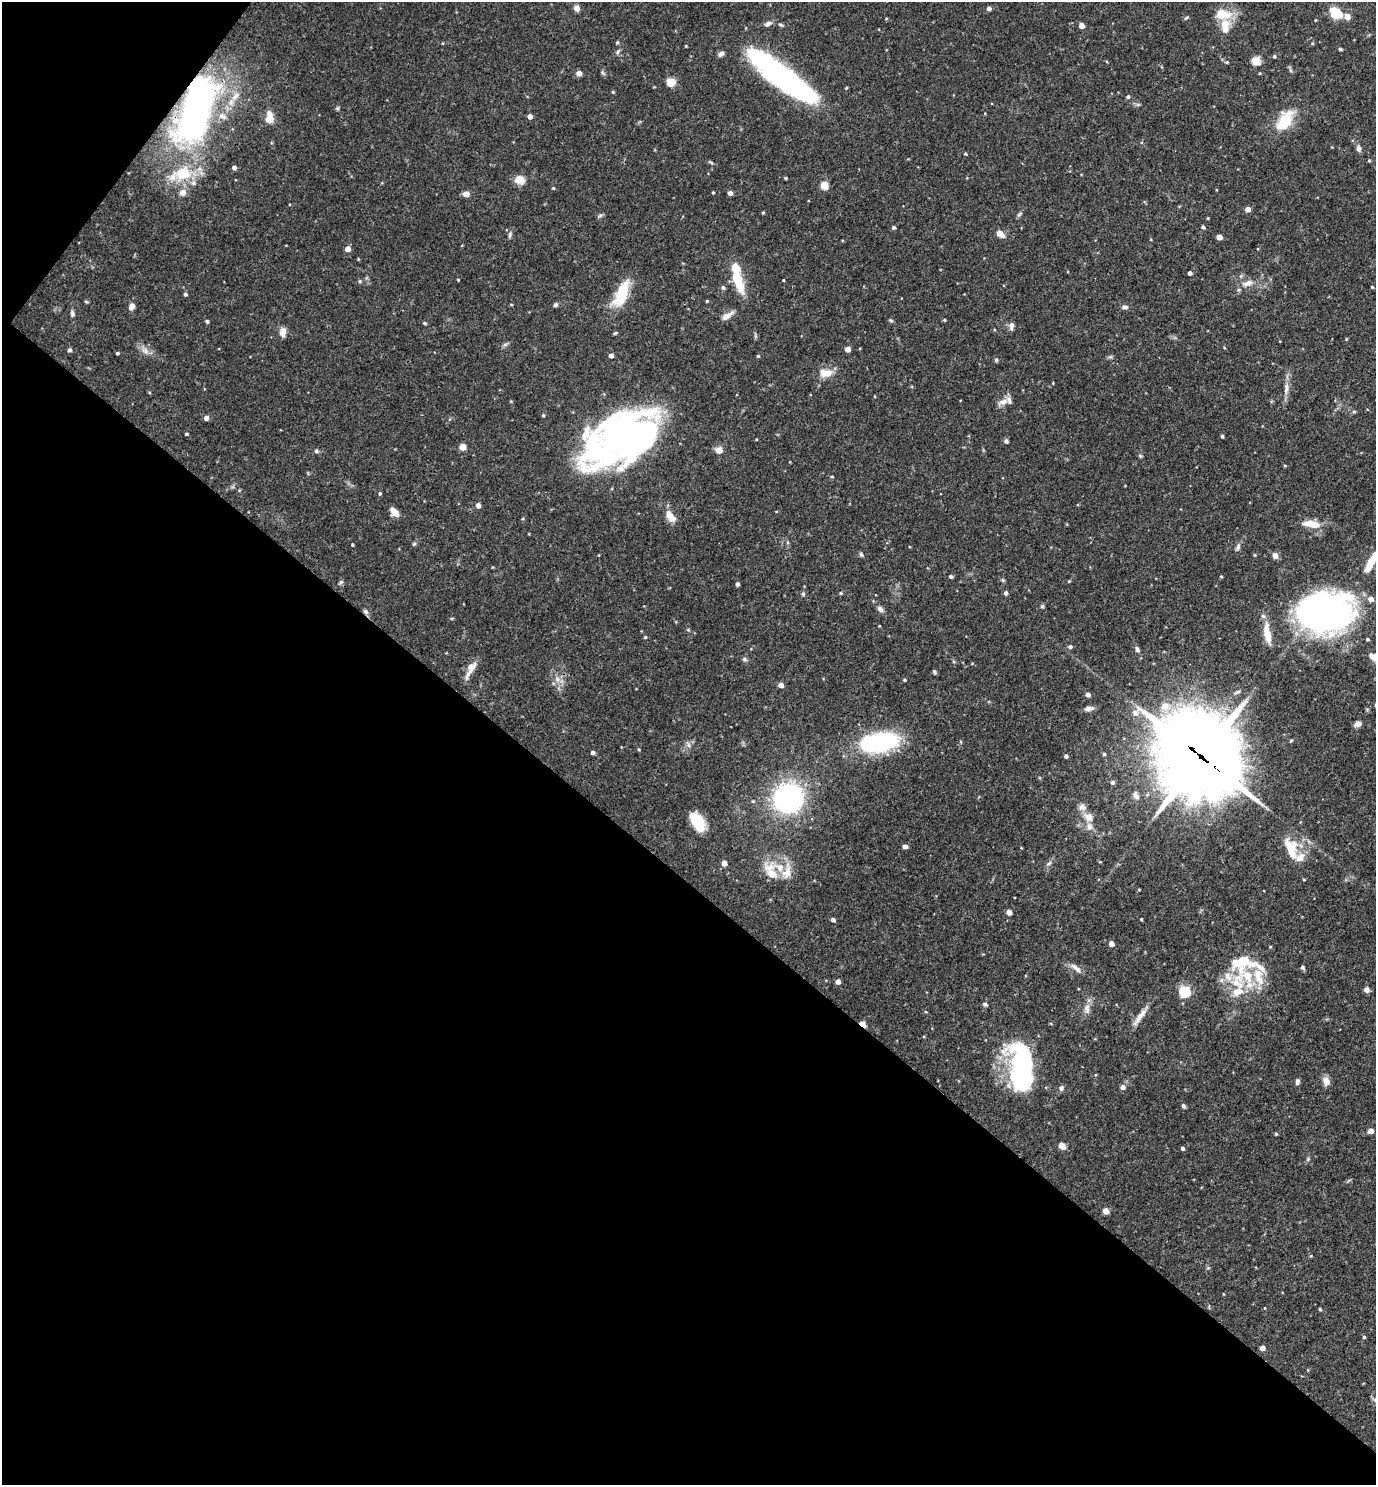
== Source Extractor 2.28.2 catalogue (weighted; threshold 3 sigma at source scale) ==
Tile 9 of 4 x 4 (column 1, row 3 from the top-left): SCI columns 149-1522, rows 1484-2966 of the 5936 x 5931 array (HDU 1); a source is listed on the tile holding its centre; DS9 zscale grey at full resolution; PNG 1378 x 1487 px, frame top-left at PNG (2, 2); no overlay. Shown black and unused: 43% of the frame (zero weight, under 3 of 4 exposures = <1% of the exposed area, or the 3 px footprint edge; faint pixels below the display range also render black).
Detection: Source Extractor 2.28.2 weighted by HDU 2 'WHT'; one run over the whole footprint, this tile lists its part. Background 0.0682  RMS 0.0034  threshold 0.0154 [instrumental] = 3 sigma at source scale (4.5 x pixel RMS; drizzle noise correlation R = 1.50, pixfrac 1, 0.05/0.05 arcsec/px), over >= 5 px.
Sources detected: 230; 7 inside a brighter object's white glare — not listed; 24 inside a brighter listed object's ellipse — not listed separately; the other 199 listed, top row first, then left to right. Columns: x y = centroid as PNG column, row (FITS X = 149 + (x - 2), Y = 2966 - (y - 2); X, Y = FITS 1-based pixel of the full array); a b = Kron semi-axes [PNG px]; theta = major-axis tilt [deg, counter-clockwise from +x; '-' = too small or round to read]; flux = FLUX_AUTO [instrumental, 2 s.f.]
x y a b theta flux
576 8 5 4 - 3.6
989 8 4 4 - 1.2
1335 13 11 8 -48 11
1222 14 26 17 -45 7.8
1347 16 7 6 - 2.3
1186 18 7 4 40 0.51
886 19 4 3 - 0.26
1315 20 3 3 - 0.28
768 24 9 6 29 1.4
781 25 7 4 -26 0.52
1081 25 4 4 - 2.7
617 42 4 3 - 0.46
686 46 3 3 - 0.25
1341 49 4 4 - 0.59
721 54 8 6 32 1.2
1274 56 4 4 - 0.59
1256 61 5 5 - 15
1227 62 5 4 - 0.48
1290 70 7 4 -71 0.57
776 72 75 20 -36 79
579 73 4 4 - 2.7
1260 73 4 3 - 0.31
671 82 10 9 - 3.5
613 92 4 3 - 0.41
235 96 14 6 45 2.1
1128 97 4 4 - 0.67
1138 104 7 4 19 0.56
337 108 5 5 - 0.48
196 110 66 27 73 130
530 116 4 4 - 2.3
269 119 10 9 - 2.8
1284 120 35 17 52 10
1358 148 9 6 -87 1.2
965 154 4 3 - 0.39
1369 160 4 4 - 0.33
234 168 4 4 - 1.2
185 174 23 14 35 10
786 178 3 3 - 0.48
520 180 13 11 -15 3.1
824 185 5 5 - 11
553 188 4 4 - 0.41
182 192 8 7 - 2.1
713 192 3 3 - 0.35
730 193 4 4 - 1.6
466 194 5 5 - 2.7
1248 209 4 4 - 2.6
763 213 5 3 - 0.34
1019 214 8 5 51 0.7
600 216 6 4 20 0.63
1208 218 4 3 - 0.31
1203 227 4 3 - 0.82
893 228 5 4 - 0.63
1000 234 7 5 -42 3.8
510 235 9 4 67 0.71
1219 237 4 4 - 3.8
348 249 5 4 - 2.4
1190 273 4 4 - 1.2
736 278 29 9 -69 13
458 280 3 3 - 0.36
783 280 3 2 - 0.24
360 281 5 4 - 0.46
1248 283 15 8 14 3.1
723 287 5 4 - 0.76
1372 287 4 4 - 0.32
622 293 37 14 66 12
185 294 4 4 - 0.75
707 301 3 3 - 0.37
556 305 6 5 - 0.7
131 306 6 4 67 3.5
1125 307 9 6 -3 1
72 313 8 6 -88 0.86
727 315 18 6 33 2.4
891 320 6 4 -21 0.5
944 320 4 3 - 0.35
207 321 4 3 - 0.73
425 323 5 4 - 0.42
1011 325 9 7 82 1.5
283 332 13 8 84 2
615 333 5 4 - 0.41
1346 339 4 3 - 0.29
505 344 7 4 2 0.65
848 349 4 4 - 2.9
70 350 5 4 - 0.94
145 351 12 7 -37 2
117 353 3 3 - 0.52
611 355 4 4 - 1.7
758 356 4 4 - 0.41
996 360 6 5 - 0.56
827 373 17 10 19 3.7
1286 388 16 7 88 2.4
511 401 4 4 - 0.33
1003 402 13 8 19 2.4
1354 412 6 4 -18 0.42
543 415 4 4 - 0.41
206 418 4 4 - 1.8
186 434 4 3 - 0.54
621 434 61 42 43 110
1222 436 4 3 - 0.54
1006 441 5 4 - 0.99
463 447 5 4 - 5.9
719 450 8 7 - 2.5
316 451 5 5 - 0.54
1140 456 6 5 - 0.47
1285 466 4 3 - 0.32
832 477 5 3 - 0.3
380 493 4 4 - 0.48
478 505 5 4 - 1.8
394 512 11 6 -48 2.9
671 517 18 8 -52 3.6
523 519 4 3 - 0.31
1315 525 20 9 -4 4.1
414 544 6 4 43 0.49
352 545 4 3 - 0.37
1238 547 10 6 71 1.1
861 554 6 5 - 0.73
1255 555 4 4 - 0.34
1275 556 5 4 - 3.6
1372 560 33 9 58 7.6
951 576 4 4 - 0.6
1221 576 4 3 - 0.35
1003 580 5 5 - 0.49
1069 581 4 4 - 0.32
341 582 6 5 - 0.59
737 584 4 3 - 1
841 593 4 4 - 0.41
1006 593 5 5 - 0.92
803 594 6 5 - 0.58
1042 606 5 4 - 0.5
880 609 8 6 -37 1.3
366 612 7 6 - 0.99
1325 615 56 43 20 130
452 618 5 3 - 0.33
879 626 3 2 - 0.26
1268 636 21 9 -77 4.6
645 637 4 4 - 0.43
1367 639 4 4 - 0.58
1070 647 5 5 - 0.76
1137 649 7 5 -53 1
1375 657 14 8 -17 4.1
744 659 6 5 - 0.65
470 669 26 8 62 3.3
934 672 6 3 -61 0.56
557 679 7 6 - 1.3
904 680 4 3 - 0.43
781 685 4 4 - 2.5
1088 695 4 4 - 1.8
1165 706 8 7 - 4.5
1088 709 11 5 9 1.7
1358 724 7 6 - 1.7
879 742 44 20 11 40
689 745 7 5 -61 0.94
639 749 4 3 - 0.32
593 752 4 4 - 1.1
1104 754 4 4 - 0.54
1066 756 4 4 - 0.96
1202 756 36 28 -44 3200
1112 782 5 4 - 0.87
1136 795 12 7 -66 1.5
788 798 21 20 - 74
1089 817 12 10 -38 3.2
697 822 22 11 -57 11
905 846 6 4 -6 1.2
1291 850 31 14 -72 9.3
724 863 4 4 - 2.9
1049 863 9 4 30 0.68
769 867 23 15 5 7.1
1304 880 4 3 - 0.29
1009 912 4 4 - 2.8
1141 919 3 3 - 0.37
833 920 4 4 - 1
1111 944 4 4 - 2.5
1260 967 27 7 -37 3.8
1302 967 5 4 - 0.7
1076 968 18 6 -41 2
1247 976 24 15 -43 12
1228 977 15 9 -60 3.5
838 981 4 4 - 2.2
1366 989 7 7 - 1.2
1185 992 6 5 - 32
1237 992 19 12 24 6.1
985 1004 6 5 - 0.78
1087 1008 15 7 87 2.2
1140 1017 28 6 54 3.4
862 1024 6 4 -36 6.3
1023 1057 29 16 -69 32
1326 1081 9 7 -69 2.8
1297 1082 8 5 76 0.98
1123 1087 5 5 - 1.8
1061 1088 7 6 - 0.94
1183 1106 6 5 - 0.68
1371 1131 4 4 - 2.6
1276 1134 4 4 - 0.42
1062 1146 8 6 -42 2
1183 1148 4 4 - 0.76
1106 1211 5 4 - 4.8
1208 1268 5 3 - 0.36
1320 1309 3 3 - 0.52
1364 1337 4 4 - 0.56
1262 1348 4 4 - 2.4
Overlapping masked pixels (flux is a lower limit): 5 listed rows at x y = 776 72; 196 110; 366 612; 1202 756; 862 1024
Isophote crosses this tile's border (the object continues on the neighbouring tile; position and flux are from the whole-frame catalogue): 2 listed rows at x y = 1372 560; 1375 657